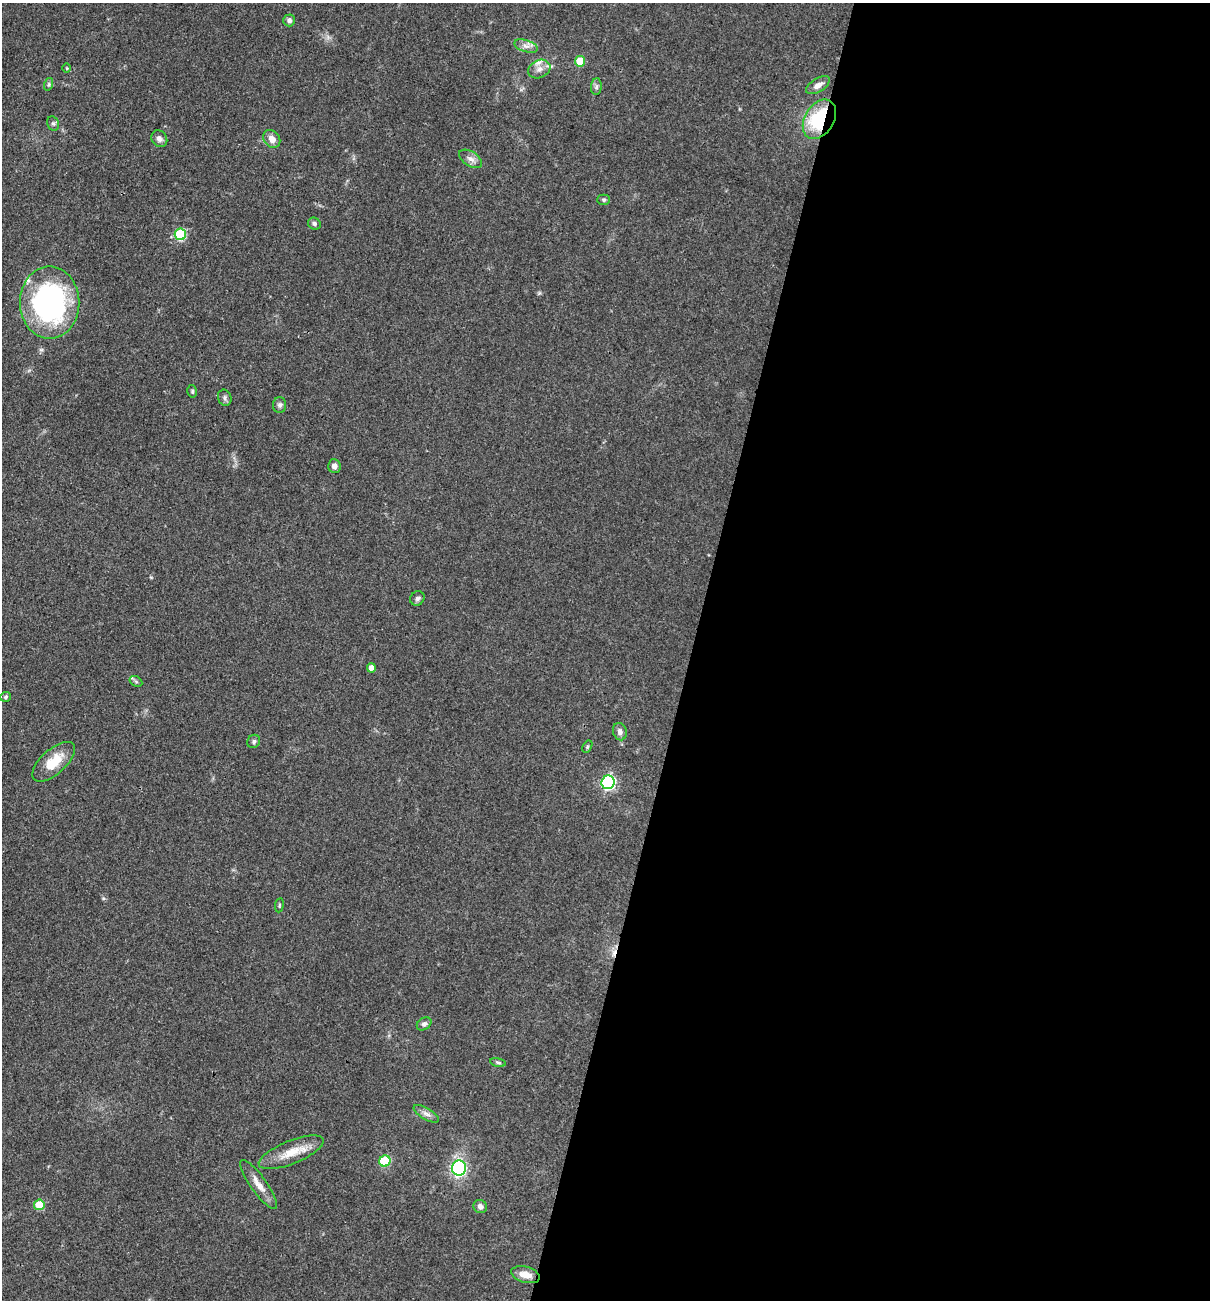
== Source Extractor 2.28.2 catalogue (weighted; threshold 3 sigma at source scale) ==
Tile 12 of 4 x 4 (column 4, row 3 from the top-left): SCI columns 3878-5085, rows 1300-2597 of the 5213 x 5194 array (HDU 1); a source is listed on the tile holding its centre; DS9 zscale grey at full resolution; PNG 1212 x 1302 px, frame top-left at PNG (2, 3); each listed source drawn as its Kron ellipse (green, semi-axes under 4 px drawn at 4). Shown black and unused: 43% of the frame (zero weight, under 3 of 4 exposures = <1% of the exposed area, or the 3 px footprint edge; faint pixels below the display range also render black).
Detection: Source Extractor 2.28.2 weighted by HDU 2 'WHT'; one run over the whole footprint, this tile lists its part. Background 0.0969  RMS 0.006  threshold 0.0271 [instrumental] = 3 sigma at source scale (4.5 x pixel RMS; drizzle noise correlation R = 1.50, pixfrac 1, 0.05/0.05 arcsec/px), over >= 5 px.
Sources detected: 43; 1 cosmic-ray / hot-pixel residue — neither listed nor drawn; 1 inside a brighter listed object's ellipse — not listed separately; the other 41 listed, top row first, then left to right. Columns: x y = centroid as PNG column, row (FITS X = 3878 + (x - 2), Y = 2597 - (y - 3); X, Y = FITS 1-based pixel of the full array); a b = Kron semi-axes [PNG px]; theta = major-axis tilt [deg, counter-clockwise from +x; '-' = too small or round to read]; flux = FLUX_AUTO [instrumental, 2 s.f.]
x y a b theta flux
289 20 6 6 - 1.9
526 46 12 6 -18 3
580 61 5 5 - 18
67 68 4 3 - 0.47
539 69 11 9 25 3.8
49 84 6 4 72 1
818 85 13 6 32 3.9
596 87 8 5 85 1.6
819 119 21 14 58 47
53 124 7 5 -68 1.3
159 139 9 7 -54 2.4
272 139 10 7 -50 4.5
471 159 13 7 -33 3.3
604 200 6 5 - 1.2
314 224 6 5 - 1.7
180 234 6 5 - 42
50 303 36 29 -90 130
192 391 6 5 - 1.1
225 398 8 6 -71 1.6
280 405 8 6 89 1.9
334 466 7 6 - 2.6
417 598 7 6 - 1.6
371 668 5 4 - 3.5
136 681 7 5 -30 1
6 697 5 5 - 1
620 732 9 7 -75 2.7
254 741 7 6 - 1.5
587 747 6 4 59 0.86
54 762 26 12 42 15
608 782 7 6 - 110
279 905 7 3 82 0.71
424 1024 8 6 36 1.6
498 1062 8 4 -11 1.1
426 1114 14 5 -31 2.8
291 1152 34 11 22 13
385 1161 6 5 - 34
459 1168 7 7 - 94
259 1184 29 8 -54 7
39 1205 5 5 - 16
480 1207 7 6 - 2.5
525 1275 14 8 -14 6.8
Overlapping masked pixels (flux is a lower limit): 1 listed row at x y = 819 119